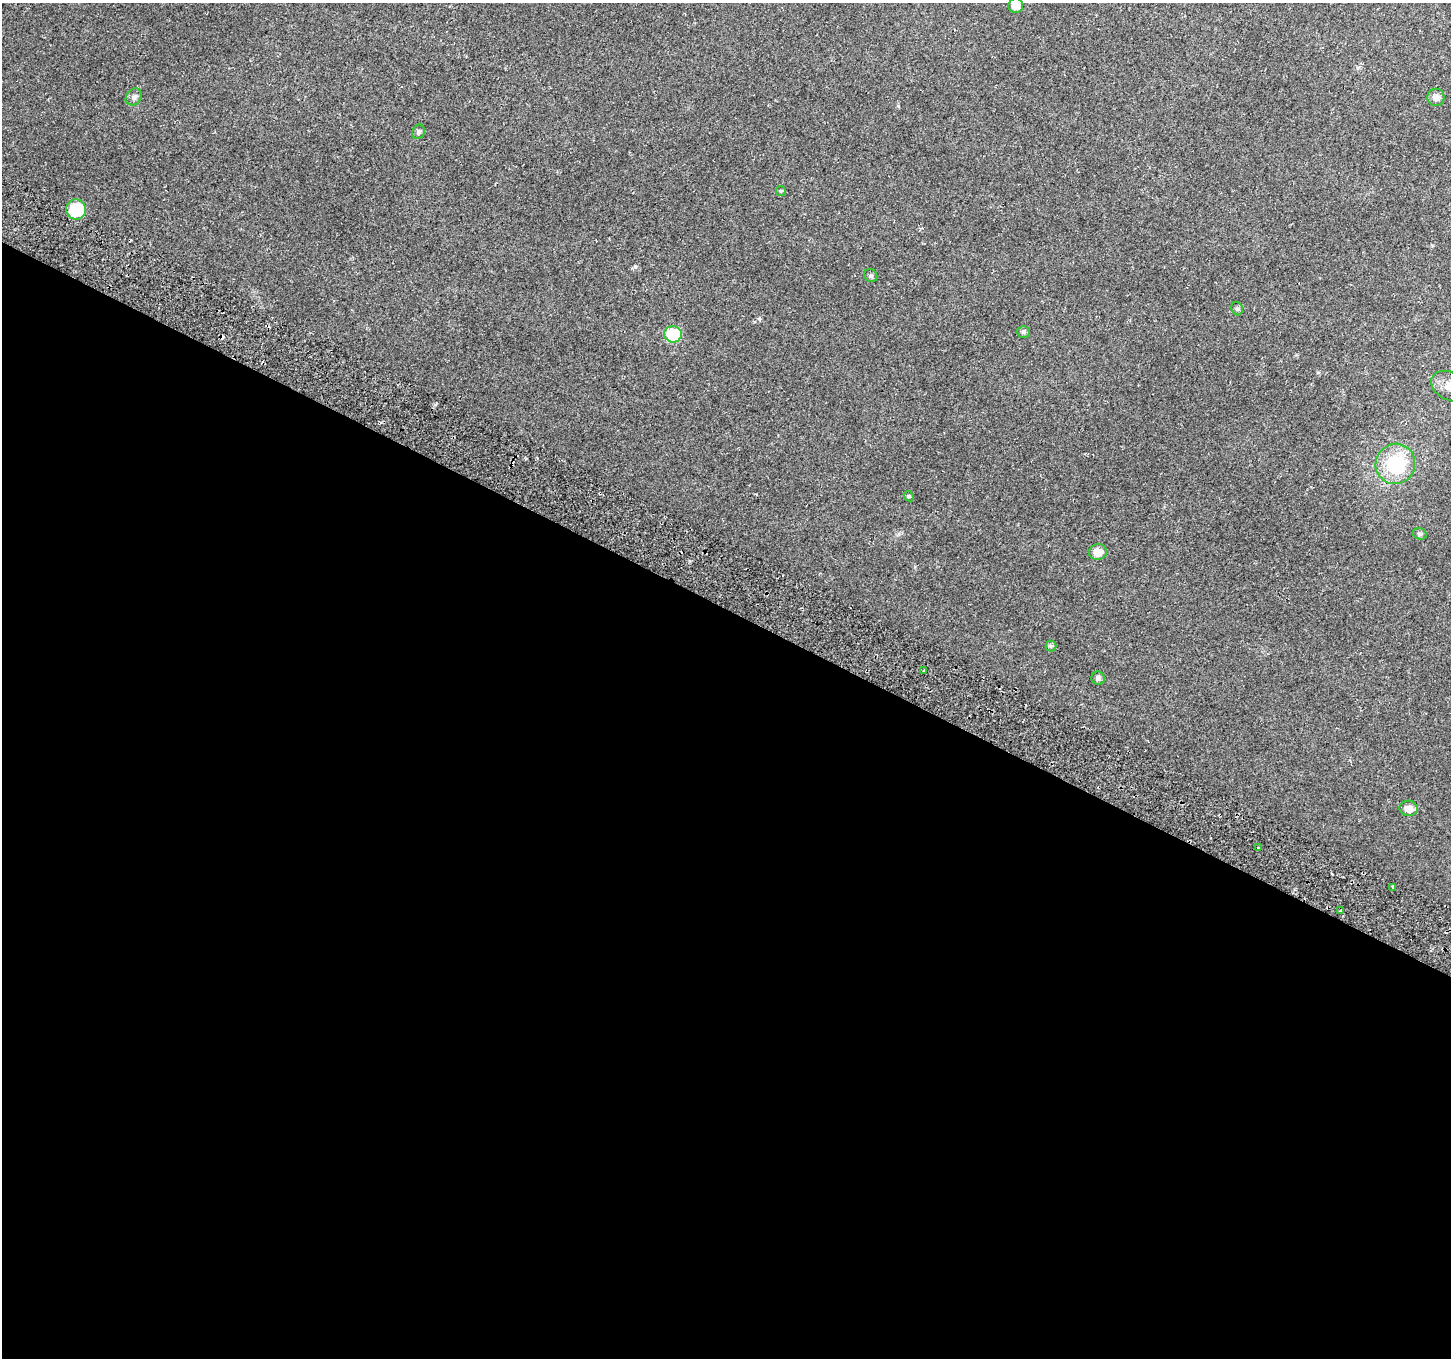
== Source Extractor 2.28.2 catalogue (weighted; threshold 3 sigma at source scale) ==
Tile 14 of 4 x 4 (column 2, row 4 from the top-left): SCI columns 1486-2934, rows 317-1672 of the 5859 x 5992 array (HDU 1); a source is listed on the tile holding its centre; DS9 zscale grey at full resolution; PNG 1453 x 1360 px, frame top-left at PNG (2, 3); each listed source drawn as its Kron ellipse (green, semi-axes under 4 px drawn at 4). Shown black and unused: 55% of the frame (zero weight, under 2 of 3 exposures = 3% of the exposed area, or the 3 px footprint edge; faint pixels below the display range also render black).
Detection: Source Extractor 2.28.2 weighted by HDU 2 'WHT'; one run over the whole footprint, this tile lists its part. Background 0.0266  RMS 0.0078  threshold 0.0352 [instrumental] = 3 sigma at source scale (4.5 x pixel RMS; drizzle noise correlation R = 1.50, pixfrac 1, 0.0396/0.0396 arcsec/px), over >= 5 px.
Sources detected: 25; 3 cosmic-ray / hot-pixel residue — neither listed nor drawn; the other 22 listed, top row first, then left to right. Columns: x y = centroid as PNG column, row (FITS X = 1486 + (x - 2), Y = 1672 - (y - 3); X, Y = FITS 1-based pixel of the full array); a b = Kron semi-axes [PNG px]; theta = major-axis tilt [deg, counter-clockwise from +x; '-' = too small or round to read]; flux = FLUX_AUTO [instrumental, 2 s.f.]
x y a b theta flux
1016 6 7 7 - 6.4
134 97 9 7 51 2.6
1436 97 8 8 - 3.8
419 132 7 6 - 1.9
781 191 5 4 - 0.85
76 209 10 10 - 34
871 276 7 6 - 1.6
1237 309 7 5 -69 1.5
1023 332 6 6 - 1.6
673 334 9 8 - 52
1450 386 20 14 -27 11
1395 464 20 19 - 44
909 496 5 4 - 1.1
1420 534 7 5 -16 1.6
1098 552 9 8 - 6.8
1051 646 5 5 - 1.2
924 670 3 3 - 7.5
1098 678 6 6 - 1.7
1409 808 9 7 -10 5.5
1258 848 3 2 - 1.5
1393 887 3 3 - 3.6
1341 911 3 3 - 1.3
Isophote crosses this tile's border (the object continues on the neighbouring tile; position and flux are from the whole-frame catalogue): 2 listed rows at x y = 1016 6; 1450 386